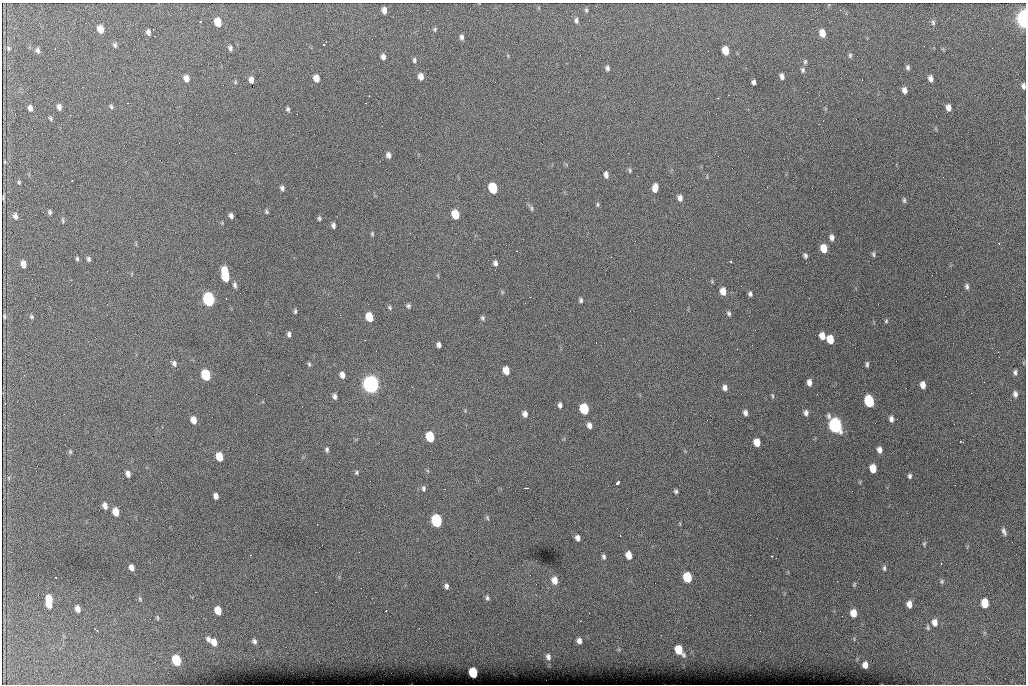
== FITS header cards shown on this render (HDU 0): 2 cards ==
NAXIS1  =                 1024 /fastest changing axis
NAXIS2  =                  682 /next to fastest changing axis

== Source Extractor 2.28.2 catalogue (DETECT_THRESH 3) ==
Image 1024 x 682 px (HDU 0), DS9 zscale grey, 1 PNG px = 1 image px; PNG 1028 x 686 px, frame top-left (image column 1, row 682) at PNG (2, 3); no overlay
Background 4010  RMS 42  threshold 125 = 3 sigma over >= 5 px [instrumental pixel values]
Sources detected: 181; all 181 listed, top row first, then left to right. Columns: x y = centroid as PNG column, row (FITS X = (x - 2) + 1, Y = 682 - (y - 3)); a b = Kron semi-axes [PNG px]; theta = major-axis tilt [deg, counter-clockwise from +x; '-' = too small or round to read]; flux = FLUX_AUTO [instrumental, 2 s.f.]
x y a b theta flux
829 4 4 3 - 1.7e+03
384 10 6 4 -82 1.4e+04
586 10 6 5 - 4.6e+03
1024 19 9 5 -86 1.1e+06
576 20 7 5 -89 7.2e+03
200 22 3 2 - 3.5e+03
218 22 7 5 -74 5.4e+04
933 22 7 5 -86 5.7e+03
100 29 6 5 - 3.2e+04
435 29 5 5 - 3.9e+03
148 32 6 4 -83 9.2e+03
822 33 7 5 -75 2.8e+04
462 37 6 5 - 7.7e+03
323 44 3 2 - 2.6e+03
115 45 6 5 - 5.8e+03
8 48 7 4 -85 4.5e+03
230 48 6 5 - 7.0e+03
38 50 7 5 -77 7.5e+03
725 51 7 5 -78 4.0e+04
850 55 7 5 76 4.9e+03
383 57 6 5 - 1.1e+04
414 60 6 5 - 5.9e+03
805 62 6 5 - 4.3e+03
908 67 6 5 - 6.0e+03
607 68 7 6 - 7.0e+03
803 70 7 5 -82 5.7e+03
421 76 7 5 -79 1.8e+04
782 76 6 4 -75 1.0e+04
186 78 6 5 - 2.0e+04
316 78 6 5 - 2.3e+04
931 78 6 5 - 1.3e+04
251 80 6 4 -82 1.1e+04
235 82 6 5 - 3.5e+03
754 82 5 4 - 7.5e+03
1023 86 5 4 - 7.9e+03
904 90 6 5 - 1.2e+04
718 98 3 3 - 3.9e+03
59 107 7 5 -76 9.9e+03
111 107 6 4 -64 4.3e+03
30 108 6 4 -79 1.1e+04
948 108 6 5 - 1.6e+04
288 109 5 4 - 5.4e+03
50 118 5 4 - 3.9e+03
388 155 6 5 - 1.1e+04
630 170 6 4 -71 4.1e+03
606 175 6 4 -83 1.1e+04
72 181 2 2 - 5.7e+03
19 182 6 4 -69 3.6e+03
282 188 6 5 - 7.4e+03
493 188 7 5 -75 1.7e+05
655 188 8 5 81 2.2e+04
3 197 5 2 - 3.3e+03
680 198 6 5 - 1.2e+04
904 200 7 4 -81 5.2e+03
598 205 6 4 -84 4.2e+03
532 208 8 4 -82 4.8e+03
50 212 5 4 - 5.1e+03
266 212 5 4 - 4.3e+03
455 214 7 5 -75 7.6e+04
15 216 7 5 -78 1.0e+04
231 216 6 5 - 9.2e+03
319 218 5 4 - 4.5e+03
63 220 7 3 -83 3.8e+03
333 225 5 4 - 8.0e+03
372 234 5 4 - 3.6e+03
832 237 7 5 -85 1.1e+04
824 248 7 5 -76 4.3e+04
873 254 7 4 -84 4.6e+03
805 256 8 5 -62 6.4e+03
77 259 4 3 - 4.1e+03
88 259 6 5 - 5.8e+03
731 261 3 3 - 3.5e+03
495 263 6 5 - 8.4e+03
23 264 6 5 - 2.1e+04
225 275 12 5 -81 1.5e+05
235 285 8 5 -78 7.6e+03
967 286 7 5 -78 6.8e+03
723 291 7 5 -84 2.5e+04
750 294 5 4 - 6.2e+03
209 299 7 6 - 6.5e+05
226 299 3 2 - 2.9e+03
581 300 5 4 - 5.8e+03
408 306 6 5 - 5.5e+03
390 307 5 5 - 4.1e+03
295 311 6 4 88 4.5e+03
729 313 6 4 -63 5.5e+03
4 316 6 2 -85 3.8e+03
32 317 5 5 - 4.1e+03
369 317 7 5 -73 7.1e+04
483 318 6 5 - 5.2e+03
886 321 5 4 - 3.4e+03
289 334 5 4 - 6.8e+03
822 336 6 5 - 2.4e+04
830 339 7 5 -75 4.8e+04
439 345 5 4 - 9.0e+03
174 363 8 5 -39 9.0e+03
309 364 6 5 - 4.4e+03
867 364 6 3 89 5.2e+03
506 370 7 5 -76 3.7e+04
1015 372 5 3 - 5.8e+03
206 375 7 6 - 1.9e+05
342 375 6 5 - 1.5e+04
809 382 6 5 - 1.4e+04
371 384 8 7 - 1.7e+06
923 385 6 5 - 1.9e+04
725 388 7 5 -78 1.1e+04
817 394 2 2 - 1.9e+03
1015 394 7 5 -84 9.2e+03
335 396 6 4 -80 8.7e+03
772 396 6 4 -63 3.6e+03
869 401 7 6 - 2.3e+05
560 405 6 4 -85 7.9e+03
584 409 7 6 - 1.9e+05
745 413 6 4 -75 9.7e+03
806 413 7 6 - 9.7e+03
525 414 6 5 - 1.3e+04
891 419 7 5 -83 1.0e+04
194 420 6 5 - 2.4e+04
589 425 6 5 - 1.3e+04
835 425 8 6 -71 9.4e+05
430 437 7 5 -74 1.3e+05
961 441 4 2 - 4.8e+03
757 442 6 5 - 3.7e+04
327 449 7 5 -90 6.2e+03
879 450 6 5 - 1.3e+04
70 452 6 5 - 3.9e+03
219 457 7 5 -73 5.6e+04
873 468 7 5 -82 4.5e+04
357 472 6 5 - 4.7e+03
128 474 6 4 -67 1.3e+04
910 476 5 4 - 6.0e+03
617 483 4 3 - 1.0e+05
423 488 7 5 86 6.6e+03
526 488 4 2 - 4.6e+03
676 491 5 4 - 5.1e+03
216 496 6 4 -76 1.3e+04
105 506 7 5 -74 1.4e+04
116 512 7 5 -73 3.9e+04
487 518 7 5 -69 4.3e+03
436 521 7 6 - 3.9e+05
1004 532 10 5 -67 8.0e+03
620 536 2 2 - 2.0e+03
578 538 6 5 - 1.2e+04
924 544 8 5 81 4.2e+03
629 555 7 5 -81 3.0e+04
772 556 3 2 - 3.4e+03
604 557 7 5 -85 6.4e+03
776 558 2 2 - 1.2e+03
941 563 3 2 - 3.4e+03
131 567 6 4 -73 1.4e+04
884 568 7 4 -90 5.4e+03
687 577 7 6 - 1.3e+05
56 578 3 2 - 2.6e+03
554 580 8 6 -75 2.4e+04
942 581 7 5 -89 4.4e+03
854 584 7 4 71 3.6e+03
446 586 6 5 - 8.1e+03
487 598 6 4 -76 6.0e+03
49 599 9 6 86 5.3e+04
140 599 6 5 - 3.8e+03
985 603 7 5 -89 7.0e+04
49 604 6 3 -78 2.0e+04
909 604 7 5 -88 1.8e+04
78 609 6 5 - 1.5e+04
218 610 7 5 -72 4.6e+04
386 611 3 2 - 2.5e+03
853 613 7 6 - 3.3e+04
842 616 2 2 - 1.2e+03
157 618 7 3 -81 3.2e+03
935 622 9 7 -86 1.8e+04
928 628 7 5 -84 4.8e+03
97 631 4 2 - 6.6e+03
208 639 7 5 -67 9.0e+03
254 641 7 6 - 7.7e+03
579 641 6 5 - 1.2e+04
214 642 8 6 -60 2.6e+04
679 650 8 6 -58 6.9e+04
548 657 7 5 -75 8.9e+03
176 660 7 5 -70 1.5e+05
865 665 6 5 - 1.8e+04
473 673 7 5 -76 1.4e+05
At the frame edge (FLAGS 8, measured only in part): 2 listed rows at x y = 1024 19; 1023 86

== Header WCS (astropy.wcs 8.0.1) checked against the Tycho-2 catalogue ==
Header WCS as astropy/WCSLIB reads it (CRVAL/CRPIX/CD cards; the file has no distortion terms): RA---TAN/DEC--TAN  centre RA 07:06:07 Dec +31:10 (106.53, +31.16 deg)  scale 1.43 arcsec/px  FOV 24.4' x 16.3'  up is -93 deg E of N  parity flipped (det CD > 0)
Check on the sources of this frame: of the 60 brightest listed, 10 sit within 2.1 arcsec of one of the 16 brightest Tycho-2 stars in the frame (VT <= 12.35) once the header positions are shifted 0.59 arcsec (0.33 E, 0.49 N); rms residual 0.88 arcsec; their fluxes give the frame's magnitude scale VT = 24.97 - 2.5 log10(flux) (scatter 0.13 mag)
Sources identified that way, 10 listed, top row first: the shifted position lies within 2.1 arcsec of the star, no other Tycho-2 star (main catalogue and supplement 1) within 4.2 arcsec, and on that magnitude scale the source's flux lands within +1.5 / -3 mag of the star's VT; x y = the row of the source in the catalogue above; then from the Tycho-2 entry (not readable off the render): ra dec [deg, ICRS J2000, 3 dp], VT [Tycho-2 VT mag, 2 dp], TYC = Tycho-2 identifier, HIP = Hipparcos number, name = IAU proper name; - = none
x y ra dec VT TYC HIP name
1024 19 106.369 +31.359 8.79 2438-636-1 - -
493 188 106.458 +31.151 12.35 2438-728-1 - -
209 299 106.516 +31.041 10.39 2438-398-1 - -
206 375 106.551 +31.041 11.84 2438-663-1 - -
371 384 106.552 +31.106 9.20 2438-180-1 - -
869 401 106.550 +31.305 11.61 2438-184-1 - -
584 409 106.559 +31.192 11.79 2438-1039-1 - -
835 425 106.562 +31.292 10.01 2438-106-1 - -
436 521 106.614 +31.135 11.36 2438-550-1 - -
473 673 106.684 +31.152 11.76 2438-931-1 - -